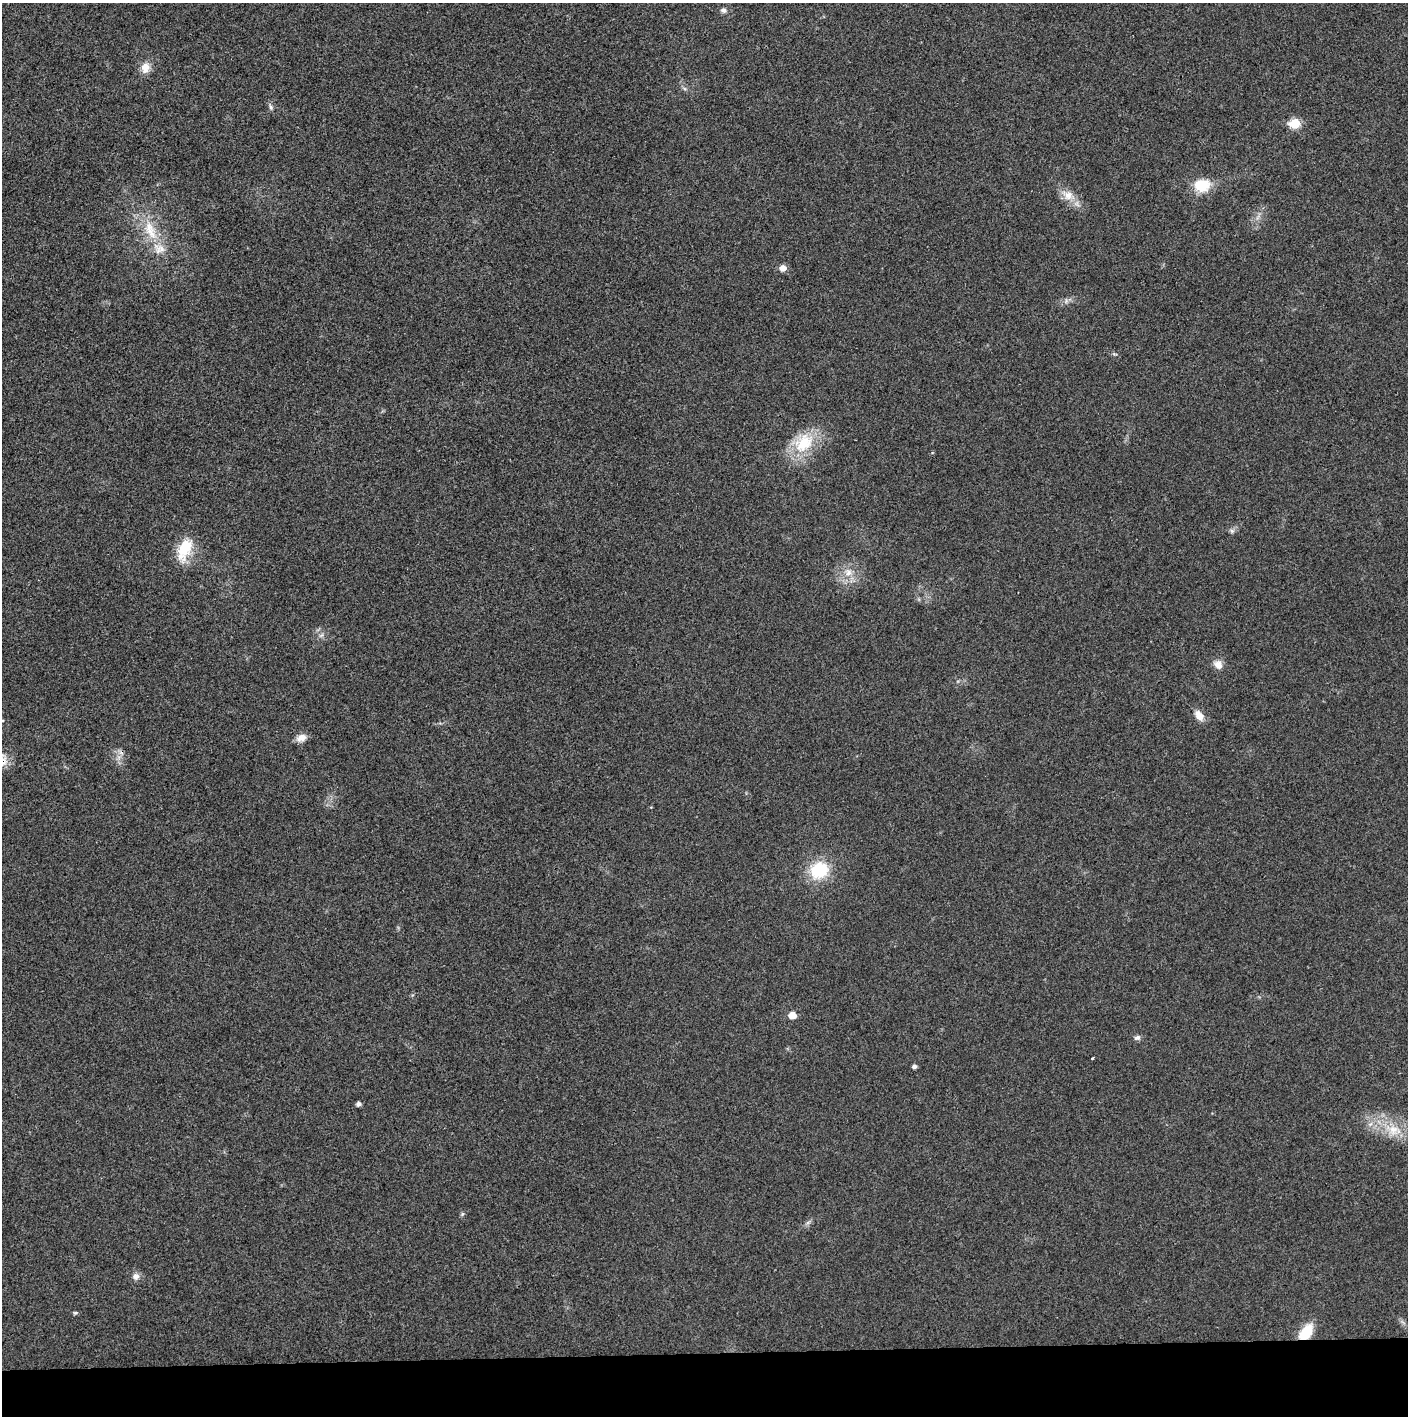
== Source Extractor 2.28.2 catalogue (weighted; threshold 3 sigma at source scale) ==
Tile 8 of 3 x 3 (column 2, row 3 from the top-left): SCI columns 1407-2812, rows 21-1434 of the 4224 x 4264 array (HDU 1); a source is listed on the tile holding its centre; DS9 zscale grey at full resolution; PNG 1410 x 1418 px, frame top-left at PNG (2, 3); no overlay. Shown black and unused: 4% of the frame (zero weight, under 3 of 4 exposures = <1% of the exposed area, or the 3 px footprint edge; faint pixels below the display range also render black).
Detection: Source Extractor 2.28.2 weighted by HDU 2 'WHT'; one run over the whole footprint, this tile lists its part. Background 0.0259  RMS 0.006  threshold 0.0268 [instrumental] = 3 sigma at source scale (4.5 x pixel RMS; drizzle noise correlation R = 1.50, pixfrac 1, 0.05/0.05 arcsec/px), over >= 5 px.
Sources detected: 32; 1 cosmic-ray / hot-pixel residue — not listed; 1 inside a brighter listed object's ellipse — not listed separately; the other 30 listed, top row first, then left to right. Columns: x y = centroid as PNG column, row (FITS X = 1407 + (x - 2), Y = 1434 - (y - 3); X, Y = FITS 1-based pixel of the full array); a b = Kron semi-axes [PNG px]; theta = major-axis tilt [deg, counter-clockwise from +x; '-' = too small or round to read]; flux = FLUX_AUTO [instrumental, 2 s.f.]
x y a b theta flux
724 10 7 7 - 1.8
145 68 14 11 76 5.9
271 107 8 5 -70 1.4
1295 124 6 6 - 25
1202 185 17 13 3 17
1068 195 18 12 -30 7.5
150 230 33 14 -65 19
783 268 6 6 - 4.8
804 443 32 22 45 25
1232 531 7 6 - 1.5
185 549 31 16 69 18
848 572 11 10 - 5.3
321 635 8 4 37 1.3
1218 665 12 10 -45 4.6
1199 715 15 9 -55 5.3
2 720 6 4 0 0.89
301 738 13 9 22 4.2
2 760 18 13 -79 7.7
819 870 20 17 23 27
792 1015 6 5 - 7.7
1137 1038 8 6 12 1.8
1092 1058 3 2 - 0.47
914 1066 4 4 - 1.9
358 1104 5 4 - 1.9
1394 1130 21 15 -12 14
462 1214 6 4 47 0.9
808 1222 7 4 19 1.2
136 1276 10 9 - 2.9
75 1313 6 4 14 0.96
1306 1333 15 9 54 20
Overlapping masked pixels (flux is a lower limit): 2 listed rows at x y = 2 760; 1306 1333
Isophote crosses this tile's border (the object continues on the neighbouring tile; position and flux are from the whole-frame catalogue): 2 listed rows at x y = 2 720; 2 760